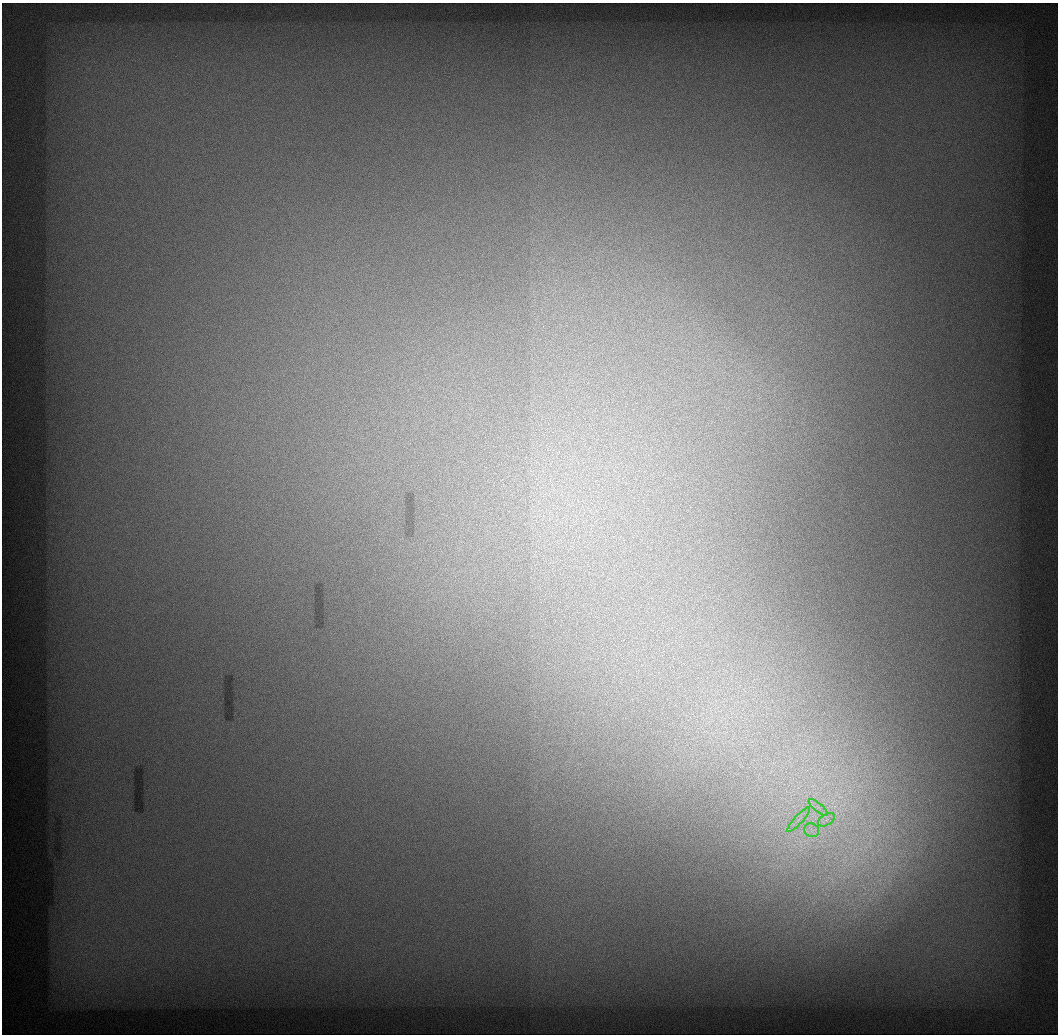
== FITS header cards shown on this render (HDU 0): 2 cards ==
NAXIS1  =                 1056 / Length of Axis 1 (Serial)
NAXIS2  =                 1032 / Length of Axis 2 (Parallel)

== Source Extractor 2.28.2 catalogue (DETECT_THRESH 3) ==
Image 1056 x 1032 px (HDU 0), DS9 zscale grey, 1 PNG px = 1 image px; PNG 1060 x 1036 px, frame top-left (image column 1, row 1032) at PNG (2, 3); each listed source drawn as its Kron ellipse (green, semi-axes under 4 px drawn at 4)
Background 557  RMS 7.1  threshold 21.3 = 3 sigma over >= 5 px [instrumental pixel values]
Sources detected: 4; all 4 listed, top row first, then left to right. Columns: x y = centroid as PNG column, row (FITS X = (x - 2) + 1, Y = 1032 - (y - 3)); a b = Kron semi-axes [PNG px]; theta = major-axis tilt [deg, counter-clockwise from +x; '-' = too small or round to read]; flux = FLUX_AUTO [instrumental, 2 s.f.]
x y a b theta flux
818 807 12 4 -40 2400
799 819 16 4 48 3000
826 820 9 5 31 2400
812 830 7 6 - 2500